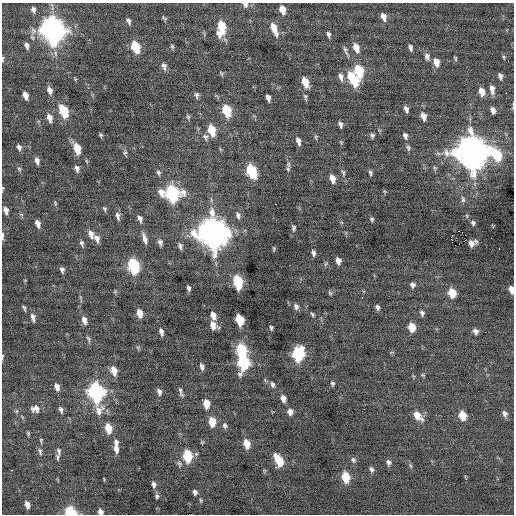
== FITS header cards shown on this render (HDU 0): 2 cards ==
NAXIS1  =                  512 / Axis length
NAXIS2  =                  512 / Axis length

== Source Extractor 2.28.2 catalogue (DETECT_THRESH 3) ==
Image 512 x 512 px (HDU 0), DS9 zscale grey, 1 PNG px = 1 image px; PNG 516 x 516 px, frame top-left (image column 1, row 512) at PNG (2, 3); no overlay
Background -0.0497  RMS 0.83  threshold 2.5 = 3 sigma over >= 5 px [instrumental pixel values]
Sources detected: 183; all 183 listed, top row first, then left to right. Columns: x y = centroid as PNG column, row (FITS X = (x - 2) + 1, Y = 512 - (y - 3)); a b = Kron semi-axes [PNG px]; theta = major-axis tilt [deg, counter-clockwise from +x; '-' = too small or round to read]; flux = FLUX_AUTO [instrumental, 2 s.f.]
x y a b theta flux
245 4 6 5 - 190
282 9 8 5 -73 570
33 10 6 4 -69 150
383 17 8 5 -69 370
164 18 7 4 -36 89
128 21 7 4 -63 150
221 28 15 8 84 1600
274 28 15 6 -68 660
52 30 12 10 -70 38000
328 34 6 4 -72 150
27 45 6 4 -66 180
172 46 6 4 -75 86
135 47 9 6 -69 1900
356 48 10 6 -70 550
410 48 6 4 -72 150
346 51 15 3 -67 150
427 56 9 6 -79 200
504 57 5 4 - 65
455 58 6 3 -73 68
3 59 7 3 80 77
436 62 9 6 -76 480
164 66 9 6 -77 210
359 71 10 6 -75 2100
221 73 7 4 -62 75
500 76 6 4 -73 180
341 77 10 6 -76 270
75 79 6 4 -45 58
353 79 13 7 -60 2300
305 82 10 5 -69 780
492 89 10 5 -82 330
49 91 9 6 -73 310
482 92 8 5 -75 550
506 93 2 2 - 370
25 95 7 4 -70 420
197 95 8 5 -88 130
305 97 9 5 -79 110
268 98 6 4 -71 250
406 109 6 4 -70 190
493 110 6 4 -71 210
64 111 10 6 -67 2200
227 111 10 6 -71 2000
423 116 8 6 -73 390
188 117 7 5 -80 96
49 118 9 6 -76 350
340 124 6 4 -75 180
212 130 9 6 -73 1400
101 135 5 4 - 87
372 135 5 4 - 120
405 136 8 5 -71 190
206 137 8 7 - 180
316 137 7 4 83 73
298 141 7 4 -73 280
19 147 7 5 -67 180
77 148 10 6 -70 1100
408 148 8 5 -77 130
471 152 13 12 - 94000
125 153 7 5 62 100
497 155 16 9 -49 2100
37 161 7 5 -77 220
288 164 10 6 -85 170
77 168 8 5 -76 200
19 169 6 5 - 93
251 171 10 6 -68 3100
158 173 7 5 -64 120
343 173 9 4 -78 130
370 173 7 5 -76 110
332 179 7 5 -72 500
3 188 4 4 - 57
384 191 6 4 -71 60
161 192 12 8 -55 430
172 193 10 8 -63 7800
463 199 9 5 -83 140
55 203 6 4 -67 66
275 204 2 2 - 110
104 209 7 5 -57 90
6 210 7 4 -74 280
21 214 6 4 -20 73
238 215 10 6 -68 180
118 216 10 5 -75 210
467 216 6 3 -72 62
140 219 8 5 -72 210
372 219 5 4 - 86
38 223 7 4 -75 270
473 223 6 5 - 120
293 228 6 4 -83 110
458 231 2 2 - 230
213 233 13 11 -69 74000
91 234 10 6 -68 360
465 235 2 2 - 210
2 236 10 3 90 140
97 238 9 6 -70 290
451 238 4 3 - 1500
145 239 13 5 -73 320
465 240 3 2 - 45
160 242 8 6 -72 180
82 243 8 4 -73 130
472 243 8 5 17 350
180 246 7 5 -77 160
274 248 5 3 - 67
499 248 3 2 - 62
313 253 6 4 -77 160
338 261 6 5 - 310
326 264 7 4 46 75
133 266 10 6 -75 5000
62 270 6 4 -80 140
238 282 9 6 -78 3300
412 285 5 5 - 190
189 288 5 4 - 130
511 289 6 4 -76 450
330 293 6 4 -53 76
452 293 7 6 - 1100
362 298 2 2 - 37
296 307 7 6 - 160
377 307 6 4 -64 150
24 308 6 4 -63 100
140 313 8 5 -76 550
422 313 6 5 - 150
312 314 5 3 - 81
213 315 9 6 -72 350
33 318 9 4 -79 220
84 320 10 6 -74 310
240 320 8 5 -77 2000
221 322 2 2 - 65
213 325 8 6 -58 460
412 327 7 6 - 930
271 328 4 3 - 93
476 331 6 5 - 240
161 332 8 4 -76 220
88 339 9 4 -66 110
138 347 7 5 80 83
241 350 9 6 -78 3700
298 354 9 7 86 5200
2 356 6 3 81 64
243 363 10 7 89 5200
202 367 6 4 -75 200
114 371 9 6 -73 610
423 375 5 4 - 60
272 384 8 5 -75 150
332 384 5 4 - 90
57 387 8 5 -74 290
96 392 11 8 -76 12000
159 392 8 5 -73 190
181 392 12 4 -75 150
283 398 7 5 -76 340
206 403 8 6 -68 760
35 409 11 9 -11 370
61 410 8 5 -72 160
16 411 5 5 - 87
99 411 14 12 77 570
290 412 6 6 - 330
505 413 8 6 -62 220
417 415 12 7 -47 700
462 415 8 6 -69 920
212 422 8 6 -83 920
225 425 8 6 -77 140
108 428 9 6 -78 960
28 433 5 3 - 74
41 440 7 4 87 79
116 442 8 6 -86 200
246 444 8 6 -77 770
116 449 10 5 -83 340
40 451 11 5 -76 160
59 451 12 5 -80 170
279 454 2 2 - 74
187 456 9 6 -82 2600
58 457 9 4 -84 110
353 460 8 6 -72 140
279 461 11 6 -63 1400
388 462 7 6 - 160
410 465 7 4 -59 93
275 467 3 2 - 170
371 469 7 5 -70 140
12 470 3 2 - 130
346 477 9 6 -77 1400
465 477 6 3 -89 47
104 479 5 3 - 43
154 484 7 5 -73 170
195 492 6 5 - 170
157 496 7 5 90 120
201 500 6 4 86 70
27 505 7 4 -75 300
70 512 8 6 -16 2000
100 512 5 4 - 280
At the frame edge (FLAGS 8, measured only in part): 8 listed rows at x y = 245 4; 3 59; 3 188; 2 236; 511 289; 2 356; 70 512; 100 512